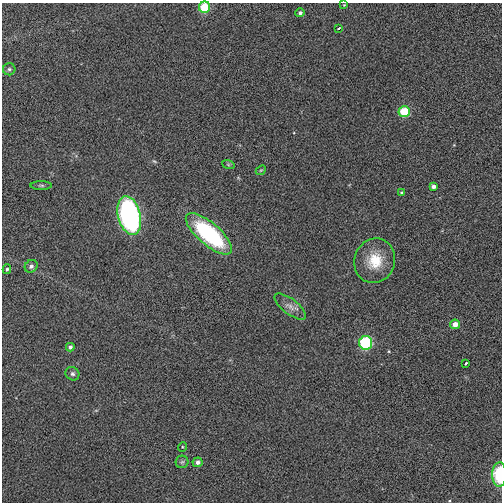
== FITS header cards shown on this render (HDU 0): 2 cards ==
NAXIS1  =                  500
NAXIS2  =                  500

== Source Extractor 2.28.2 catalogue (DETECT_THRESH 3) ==
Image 500 x 500 px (HDU 0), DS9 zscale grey, 1 PNG px = 1 image px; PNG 504 x 504 px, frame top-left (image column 1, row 500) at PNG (2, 3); each listed source drawn as its Kron ellipse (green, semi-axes under 4 px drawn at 4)
Background 0.0225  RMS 0.34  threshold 1.02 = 3 sigma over >= 5 px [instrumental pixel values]
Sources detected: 26; all 26 listed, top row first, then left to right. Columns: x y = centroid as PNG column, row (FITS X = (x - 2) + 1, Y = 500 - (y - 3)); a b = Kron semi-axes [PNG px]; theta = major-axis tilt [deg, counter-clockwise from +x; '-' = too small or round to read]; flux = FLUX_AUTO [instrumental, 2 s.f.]
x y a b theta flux
344 5 3 3 - 16
205 7 5 5 - 690
300 13 5 4 - 52
339 28 3 2 - 30
9 69 6 6 - 46
404 112 6 5 - 770
228 164 6 4 -19 29
261 170 5 4 - 25
41 185 10 4 0 46
433 186 4 4 - 84
402 193 4 4 - 30
129 215 20 11 -76 5200
209 234 29 11 -41 2900
375 261 22 20 71 660
31 266 7 6 - 77
7 269 5 4 - 38
290 306 19 7 -37 160
455 324 5 5 - 180
366 343 6 6 - 1900
70 347 4 4 - 65
465 363 3 3 - 94
72 374 7 6 - 59
182 447 5 3 - 22
182 462 6 6 - 46
198 462 5 4 - 95
499 474 12 7 -90 970
At the frame edge (FLAGS 8, measured only in part): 2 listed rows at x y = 205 7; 499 474